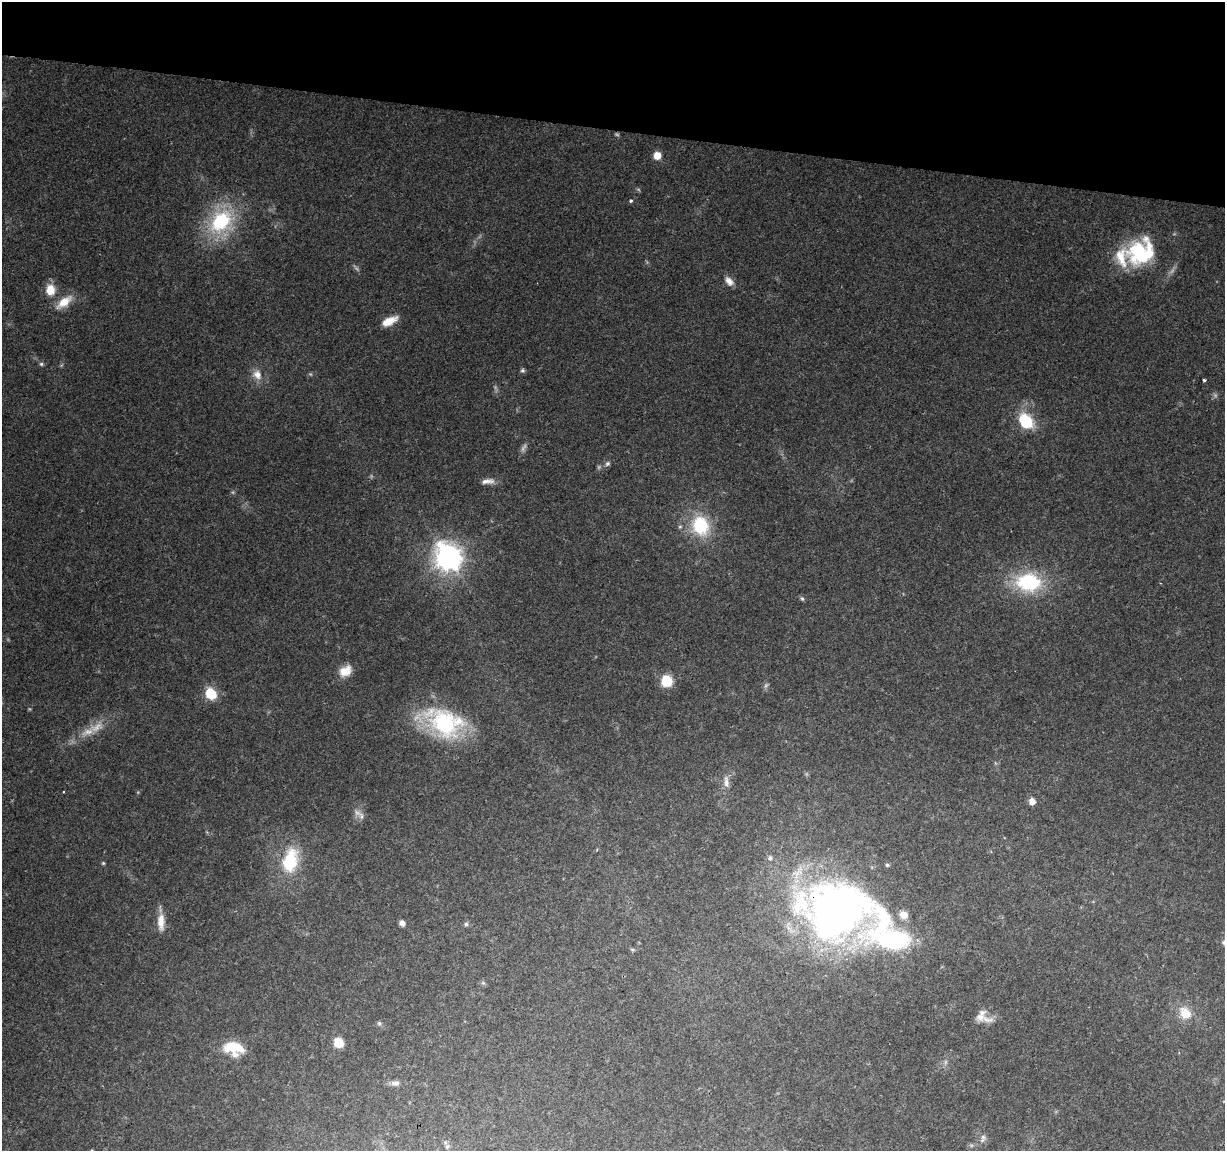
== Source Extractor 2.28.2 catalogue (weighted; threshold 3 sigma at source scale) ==
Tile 2 of 4 x 4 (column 2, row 1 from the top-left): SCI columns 1224-2446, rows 3676-4824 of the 4899 x 5108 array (HDU 1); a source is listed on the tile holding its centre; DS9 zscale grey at full resolution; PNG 1227 x 1153 px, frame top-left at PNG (2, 2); no overlay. Shown black and unused: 11% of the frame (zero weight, under 2 of 3 exposures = <1% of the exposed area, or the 3 px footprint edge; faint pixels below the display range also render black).
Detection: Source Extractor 2.28.2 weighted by HDU 2 'WHT'; one run over the whole footprint, this tile lists its part. Background 0.0968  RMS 0.0061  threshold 0.0276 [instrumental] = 3 sigma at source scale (4.5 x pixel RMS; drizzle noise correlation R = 1.50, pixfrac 1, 0.0396/0.0396 arcsec/px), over >= 5 px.
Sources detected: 61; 9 too faint to see at this stretch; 1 inside a brighter object's white glare — not listed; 6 inside a brighter listed object's ellipse — not listed separately; the other 45 listed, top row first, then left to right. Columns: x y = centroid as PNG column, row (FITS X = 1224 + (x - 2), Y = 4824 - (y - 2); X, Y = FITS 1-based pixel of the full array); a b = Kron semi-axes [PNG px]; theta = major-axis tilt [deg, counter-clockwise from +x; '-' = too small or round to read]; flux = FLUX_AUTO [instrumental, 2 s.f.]
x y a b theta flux
657 156 6 6 - 8.6
631 201 4 4 - 1.2
221 222 30 23 45 56
1141 252 35 29 31 54
729 281 13 8 -48 4.4
50 290 14 12 -85 9.8
64 302 24 10 38 11
389 321 19 8 26 9.2
41 364 5 5 - 1.2
522 370 6 6 - 1.2
257 374 15 12 -53 7
1204 380 3 3 - 1.3
1026 421 12 9 -49 33
607 464 8 6 44 1.6
488 481 18 7 3 4.4
700 526 21 18 -66 36
449 557 10 9 - 560
1028 582 30 22 -4 49
802 598 7 5 -49 1.1
345 671 16 11 35 8.5
667 681 8 7 - 26
211 694 7 6 - 51
444 723 45 27 -22 78
96 727 26 12 33 11
726 782 18 7 -85 4.4
1032 801 6 6 - 5.2
357 812 12 7 -33 3
770 858 8 6 86 1.7
290 861 34 20 74 34
103 863 5 4 - 0.74
887 865 5 5 - 1.1
840 912 81 55 -4 410
161 922 24 9 -89 8.4
402 923 6 6 - 2.7
466 924 6 5 - 1.4
632 950 6 5 - 1
483 983 7 5 -43 1.1
1185 1013 18 14 -51 12
980 1017 15 11 30 5.3
379 1023 7 6 - 1.3
339 1043 7 6 - 18
234 1048 25 16 -11 20
395 1083 12 7 3 3
983 1137 8 8 - 2.4
447 1146 7 6 - 1.5
Overlapping masked pixels (flux is a lower limit): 1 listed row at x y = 840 912